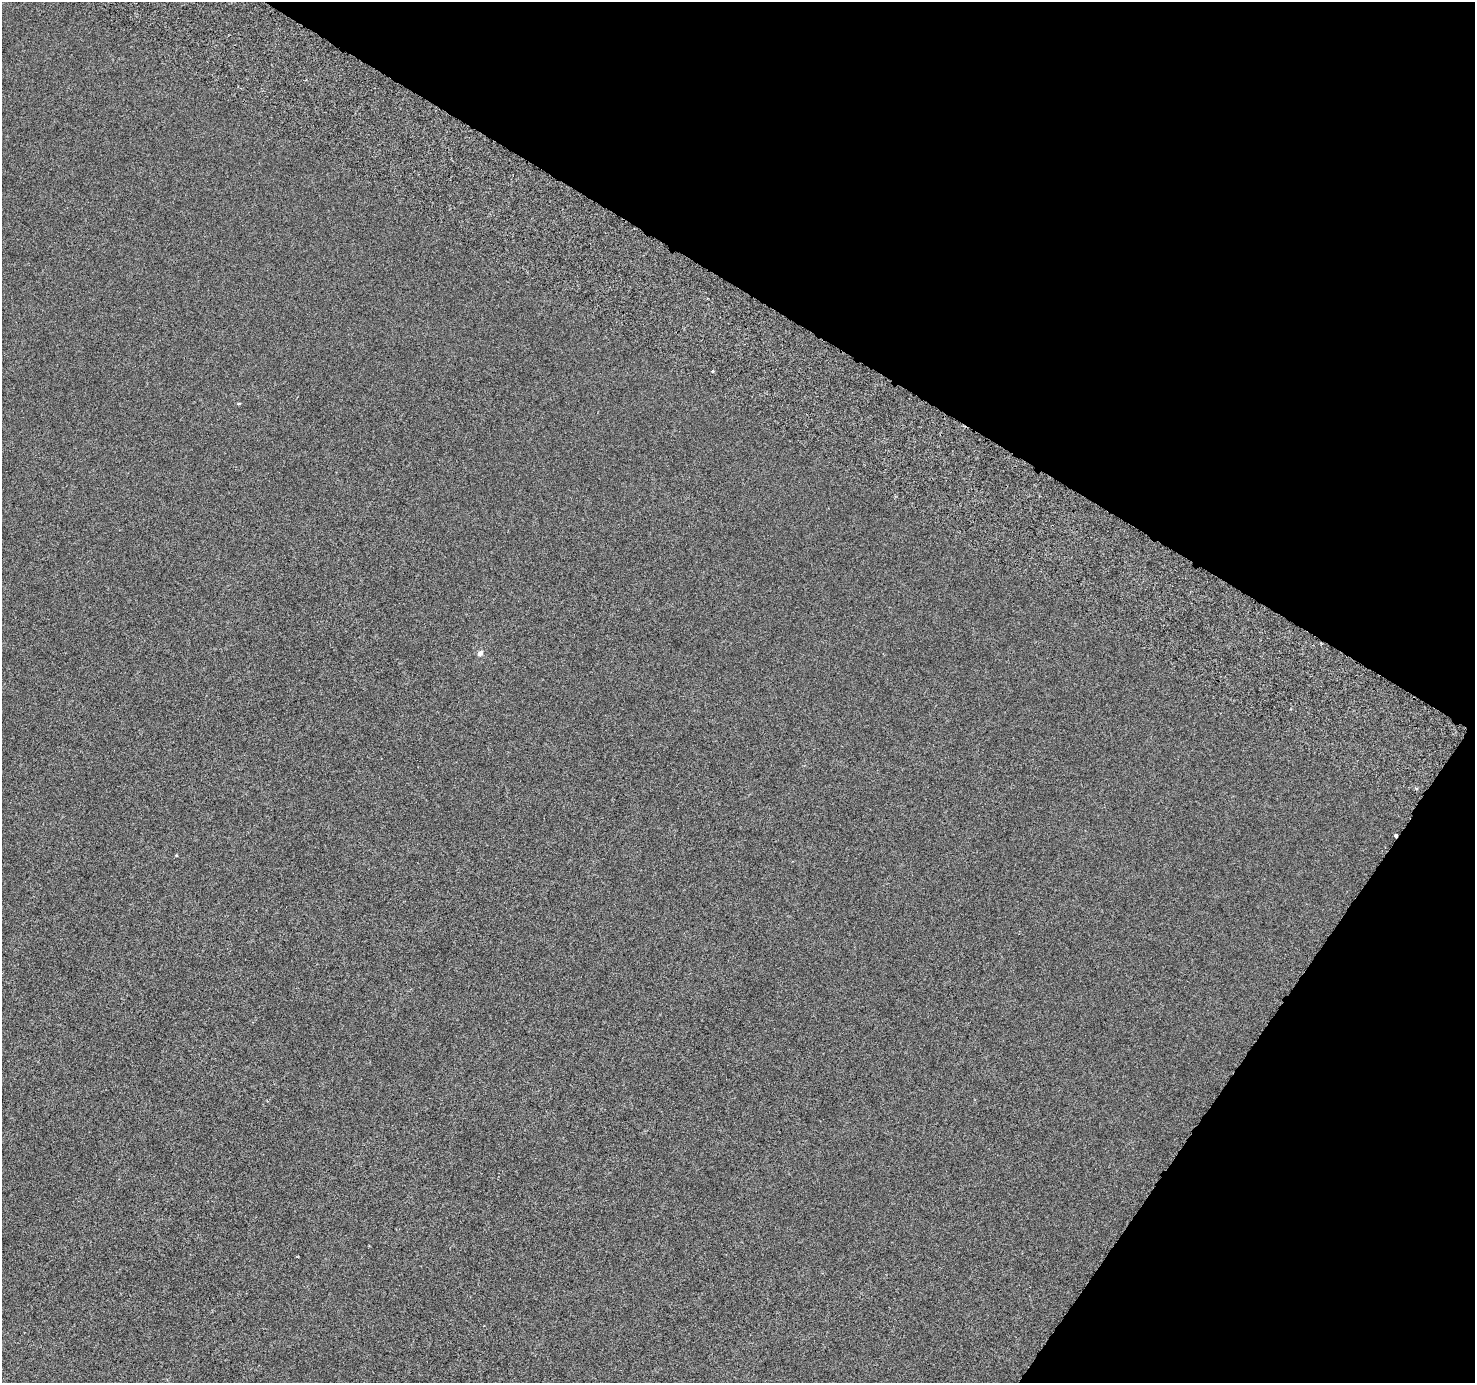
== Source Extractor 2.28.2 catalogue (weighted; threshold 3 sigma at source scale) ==
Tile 8 of 4 x 4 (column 4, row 2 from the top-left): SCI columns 4483-5955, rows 3038-4418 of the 5971 x 6059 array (HDU 1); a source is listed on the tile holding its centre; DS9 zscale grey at full resolution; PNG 1477 x 1385 px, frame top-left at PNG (2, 2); no overlay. Shown black and unused: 29% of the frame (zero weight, under 3 of 6 exposures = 3% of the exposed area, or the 3 px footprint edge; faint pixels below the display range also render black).
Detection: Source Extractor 2.28.2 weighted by HDU 2 'WHT'; one run over the whole footprint, this tile lists its part. Background -1.67e-04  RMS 0.0017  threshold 0.00697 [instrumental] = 3 sigma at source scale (4.09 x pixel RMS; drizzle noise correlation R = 1.36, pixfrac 0.8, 0.0396/0.0396 arcsec/px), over >= 5 px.
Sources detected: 5; all 5 listed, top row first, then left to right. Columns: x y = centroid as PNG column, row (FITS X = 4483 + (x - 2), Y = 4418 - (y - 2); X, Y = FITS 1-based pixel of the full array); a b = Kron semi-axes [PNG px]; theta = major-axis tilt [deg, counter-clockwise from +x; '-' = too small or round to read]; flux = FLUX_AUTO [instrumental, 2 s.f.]
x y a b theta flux
713 371 3 3 - 0.24
239 404 4 3 - 0.21
480 653 9 6 53 0.58
1396 835 3 3 - 0.43
176 855 4 3 - 0.12
Overlapping masked pixels (flux is a lower limit): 1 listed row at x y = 1396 835